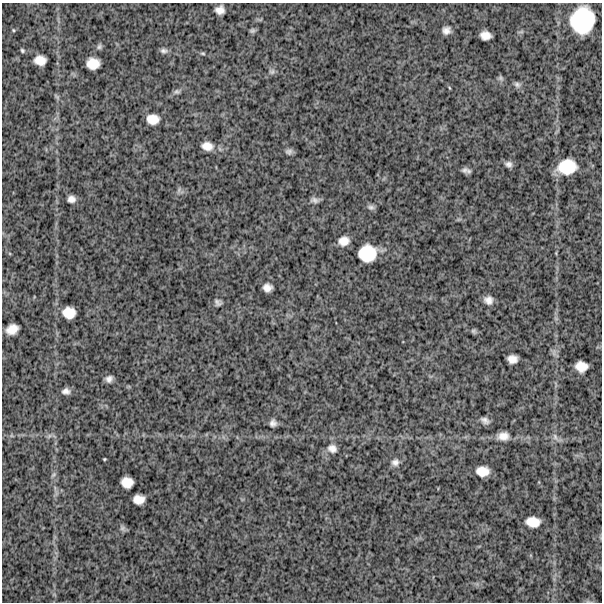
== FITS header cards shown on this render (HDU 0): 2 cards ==
NAXIS1  =                  600
NAXIS2  =                  600

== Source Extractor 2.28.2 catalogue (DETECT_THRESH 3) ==
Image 600 x 600 px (HDU 0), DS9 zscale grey, 1 PNG px = 1 image px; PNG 604 x 604 px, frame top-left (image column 1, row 600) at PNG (2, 3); no overlay
Background 1130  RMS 320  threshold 947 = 3 sigma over >= 5 px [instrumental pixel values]
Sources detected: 54; all 54 listed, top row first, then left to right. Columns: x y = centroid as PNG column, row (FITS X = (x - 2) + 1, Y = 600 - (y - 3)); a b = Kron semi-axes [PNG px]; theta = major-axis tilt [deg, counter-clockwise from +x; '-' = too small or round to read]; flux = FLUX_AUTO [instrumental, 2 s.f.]
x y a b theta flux
220 10 8 8 - 150000
582 21 21 20 - 960000
13 30 4 3 - 20000
446 30 7 7 - 110000
252 31 7 5 23 44000
485 35 10 8 -7 180000
99 47 7 6 - 47000
22 50 5 4 - 32000
164 51 10 6 -7 70000
203 53 7 3 -9 32000
40 60 10 8 -7 230000
93 64 11 10 - 300000
272 72 9 7 35 62000
501 78 8 6 -48 47000
517 84 9 7 -24 67000
450 88 5 3 - 20000
177 92 8 6 4 52000
57 97 10 4 -45 43000
153 119 12 10 -6 250000
207 146 13 9 -11 200000
289 152 9 7 7 68000
508 164 9 7 -22 83000
567 167 17 13 10 630000
465 170 9 8 - 77000
179 190 7 4 72 46000
71 199 8 7 - 110000
315 200 10 6 -6 79000
371 207 10 6 -8 59000
344 241 9 8 - 200000
367 253 16 14 16 640000
267 287 8 7 - 140000
488 300 9 8 - 130000
218 302 8 7 - 61000
69 313 11 10 - 310000
12 329 11 8 29 240000
474 331 7 6 - 44000
512 359 9 7 -2 170000
581 367 11 9 -5 260000
109 379 7 6 - 94000
66 391 8 6 -4 92000
485 420 10 6 -26 90000
273 423 8 7 - 91000
49 436 7 4 71 39000
503 436 12 8 5 180000
555 437 12 6 -62 92000
332 448 13 11 -23 160000
104 459 3 2 - 21000
395 462 10 9 - 100000
482 471 11 9 -3 260000
53 475 8 4 45 37000
127 482 10 9 - 260000
139 499 10 8 0 220000
533 522 12 9 -6 290000
122 528 9 7 -67 56000